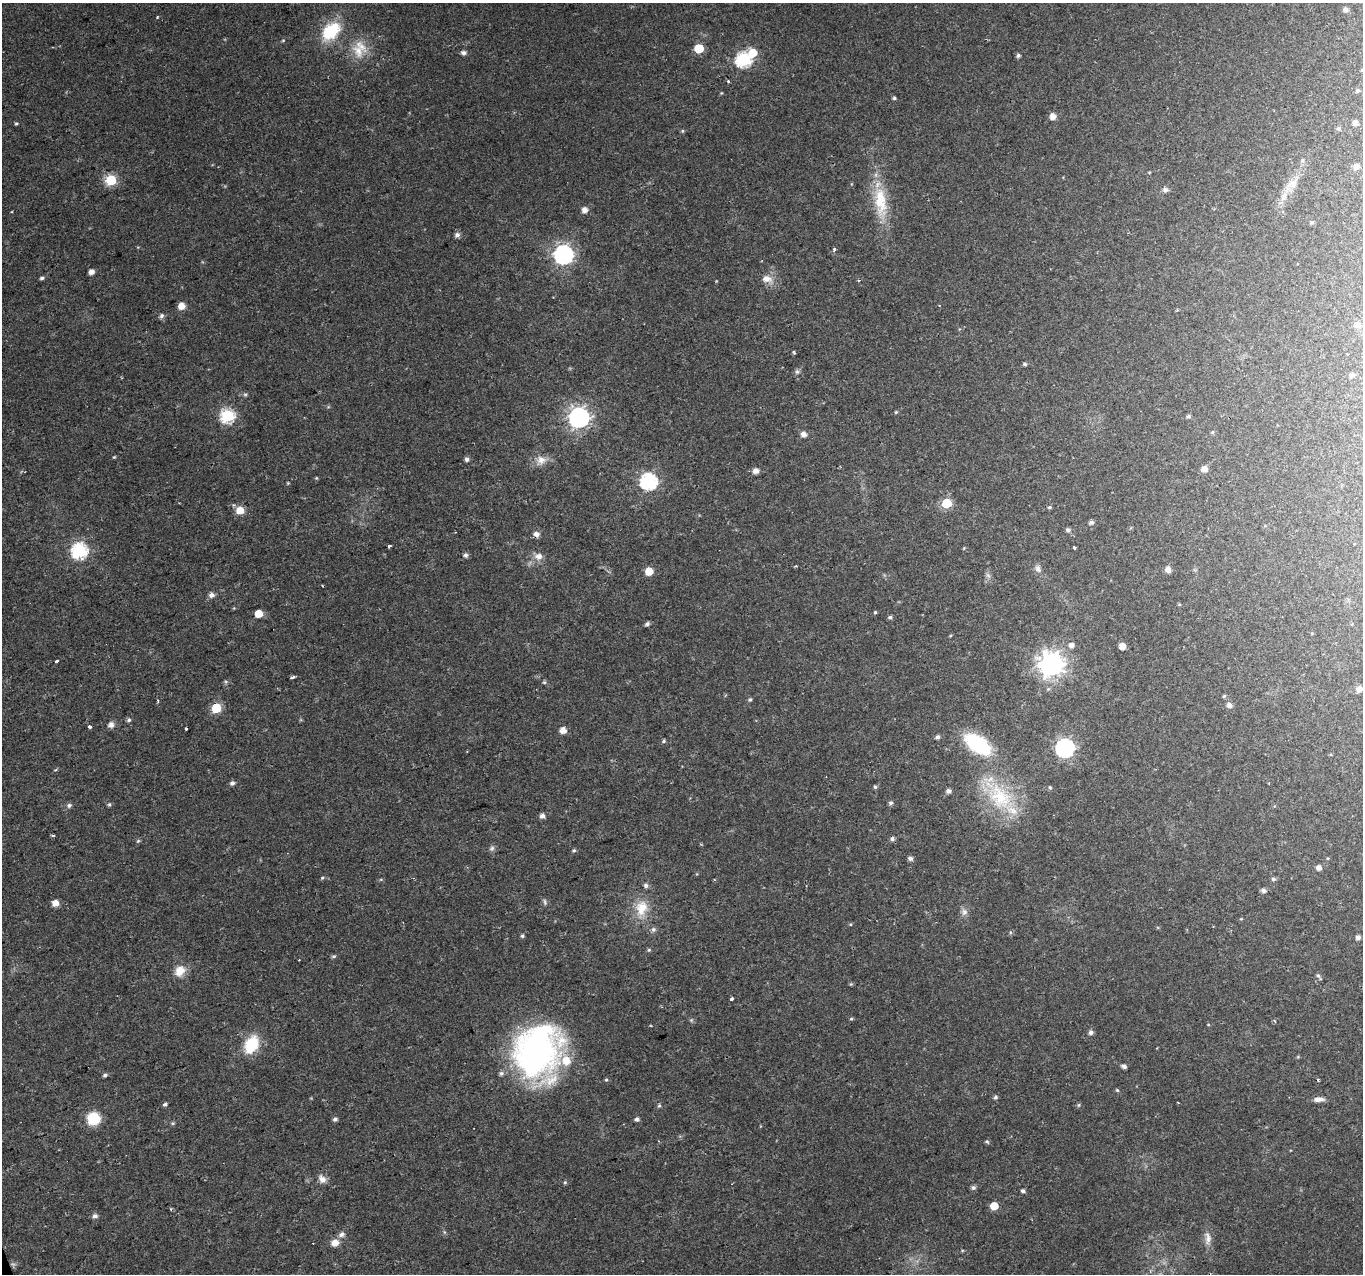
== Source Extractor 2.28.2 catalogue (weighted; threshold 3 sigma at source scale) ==
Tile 7 of 4 x 4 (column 3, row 2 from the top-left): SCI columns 2727-4087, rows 2672-3943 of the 5449 x 5285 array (HDU 1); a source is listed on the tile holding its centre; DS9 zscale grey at full resolution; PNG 1365 x 1276 px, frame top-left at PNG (2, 3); no overlay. Shown black and unused: <1% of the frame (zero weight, under 2 of 3 exposures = <1% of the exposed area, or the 3 px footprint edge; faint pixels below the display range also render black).
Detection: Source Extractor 2.28.2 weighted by HDU 2 'WHT'; one run over the whole footprint, this tile lists its part. Background 0.0288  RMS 0.0031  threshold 0.0141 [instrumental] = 3 sigma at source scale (4.5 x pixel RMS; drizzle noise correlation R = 1.50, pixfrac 1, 0.0396/0.0396 arcsec/px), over >= 5 px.
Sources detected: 170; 1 too faint to see at this stretch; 3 cosmic-ray / hot-pixel residue — not listed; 3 inside a brighter listed object's ellipse — not listed separately; the other 163 listed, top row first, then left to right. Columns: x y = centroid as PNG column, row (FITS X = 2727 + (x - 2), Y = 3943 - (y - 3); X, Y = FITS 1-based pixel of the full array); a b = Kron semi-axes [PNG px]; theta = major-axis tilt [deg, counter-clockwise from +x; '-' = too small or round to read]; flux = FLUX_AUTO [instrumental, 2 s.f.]
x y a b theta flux
1346 9 6 5 - 1.1
331 31 25 16 44 14
283 40 5 3 - 0.29
699 48 6 5 - 14
358 51 23 13 -65 5.9
463 53 6 5 - 1
753 53 6 6 - 6.9
1018 55 5 5 - 0.69
743 59 7 7 - 51
1362 70 4 4 - 0.37
729 81 3 3 - 1.3
1358 90 5 4 - 0.61
721 93 5 3 - 0.27
894 98 4 4 - 0.47
1053 116 6 6 - 2.1
16 123 5 4 - 0.4
1355 123 5 5 - 1.3
1338 129 5 5 - 0.57
682 131 5 3 - 0.34
1356 166 6 6 - 1.5
111 180 6 6 - 25
1292 184 19 11 33 3.8
1165 190 8 6 -14 0.95
880 202 47 16 -83 13
585 210 6 5 - 1.9
1311 222 5 5 - 0.53
457 235 7 6 - 1.2
834 250 4 3 - 2.7
564 254 7 7 - 130
91 272 5 4 - 2.1
42 278 5 4 - 0.63
767 279 14 9 -10 2.8
939 305 3 2 - 0.29
181 306 6 6 - 3.3
161 316 7 5 62 0.83
1357 325 10 8 11 1.3
793 352 3 3 - 0.5
1348 354 3 2 - 0.41
1025 364 5 4 - 0.52
797 372 6 6 - 0.7
1352 375 5 5 - 1
245 394 6 4 1 0.52
896 412 4 4 - 0.33
227 416 7 6 - 49
1189 416 5 4 - 0.59
579 417 8 7 - 170
1212 432 5 4 - 0.34
803 434 7 6 - 1.4
114 457 4 4 - 0.31
467 459 5 5 - 0.9
541 460 12 12 - 3
1204 469 6 6 - 1.9
755 471 6 6 - 1.7
316 478 5 4 - 0.29
649 481 7 7 - 80
288 483 5 3 - 0.29
947 503 6 5 - 17
1049 507 5 4 - 0.43
240 510 8 8 - 3.7
1091 522 5 5 - 0.94
1068 530 6 6 - 0.72
536 534 8 7 - 1.3
389 546 3 3 - 2.4
1074 548 3 3 - 1.9
79 551 7 7 - 66
465 555 6 6 - 0.78
539 556 11 9 -4 2.2
1038 569 10 7 -50 1.3
1168 569 6 5 - 2
649 571 6 6 - 5.1
988 575 8 4 -37 0.65
211 595 7 6 - 1.3
1179 604 5 3 - 0.31
875 612 4 4 - 0.35
258 613 5 5 - 6.2
890 617 6 5 - 0.6
647 624 6 4 32 0.86
1071 645 6 6 - 1.6
1122 646 6 5 - 2.1
57 661 4 3 - 2.6
1051 665 8 8 - 280
293 677 4 3 - 1.3
226 682 6 4 -46 0.42
544 682 5 4 - 0.43
1359 689 8 7 - 1.4
750 699 6 4 55 0.53
158 701 4 3 - 0.33
1229 705 6 5 - 1.3
216 708 6 5 - 16
129 720 5 5 - 0.6
111 725 8 8 - 1.3
89 727 4 4 - 0.66
563 730 5 5 - 3
937 737 5 4 - 0.93
664 741 6 4 44 0.48
978 744 22 12 -34 31
1065 748 7 7 - 110
232 783 6 5 - 0.93
875 787 5 5 - 0.47
1050 787 5 4 - 0.45
948 791 5 5 - 1.1
1000 797 47 29 -51 25
891 803 5 5 - 0.66
109 804 5 4 - 0.44
69 805 7 6 - 0.83
542 816 6 5 - 1.3
53 835 4 3 - 0.43
892 839 5 5 - 0.78
138 841 6 5 - 0.45
492 848 8 7 - 0.85
574 850 5 5 - 0.49
910 858 6 5 - 0.93
1318 868 6 6 - 1.5
322 878 5 4 - 0.4
1273 879 5 5 - 0.73
646 885 7 6 - 0.91
1263 890 6 5 - 1.1
545 902 9 3 -85 0.58
55 903 6 5 - 3
642 908 22 17 79 7.5
964 912 10 7 -60 1.3
850 924 5 3 - 0.29
654 929 7 5 -19 0.81
522 936 5 5 - 0.54
1358 937 5 4 - 1.1
649 950 5 4 - 0.44
334 956 6 5 - 0.53
299 960 2 2 - 0.21
180 971 14 12 49 4.1
1319 976 9 3 -54 0.53
851 984 5 4 - 0.34
732 999 3 3 - 0.99
851 1019 5 4 - 0.37
691 1020 6 5 - 0.48
1091 1032 5 5 - 1
251 1045 18 13 61 12
538 1051 58 49 74 94
1124 1066 6 4 -22 0.95
105 1075 6 4 18 0.62
606 1080 5 4 - 0.4
1318 1080 3 3 - 0.42
1117 1090 4 4 - 0.38
995 1097 6 5 - 0.56
1319 1099 13 6 2 1.8
165 1104 5 5 - 0.59
659 1105 5 4 - 0.47
1079 1105 5 5 - 0.42
93 1118 8 8 - 18
335 1119 5 5 - 0.82
637 1119 5 5 - 0.94
173 1123 6 4 17 0.4
987 1142 6 4 -41 0.44
322 1179 10 8 -36 2
565 1182 5 5 - 0.41
973 1188 7 5 -1 0.77
1023 1191 5 4 - 0.74
994 1206 5 5 - 6.2
95 1216 6 6 - 1
444 1232 6 4 -71 0.45
341 1234 8 6 23 1.3
1208 1239 18 8 85 2.5
313 1243 2 2 - 0.33
335 1243 8 7 - 2.7
Isophote crosses this tile's border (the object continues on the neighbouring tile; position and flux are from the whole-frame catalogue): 1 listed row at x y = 1362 70